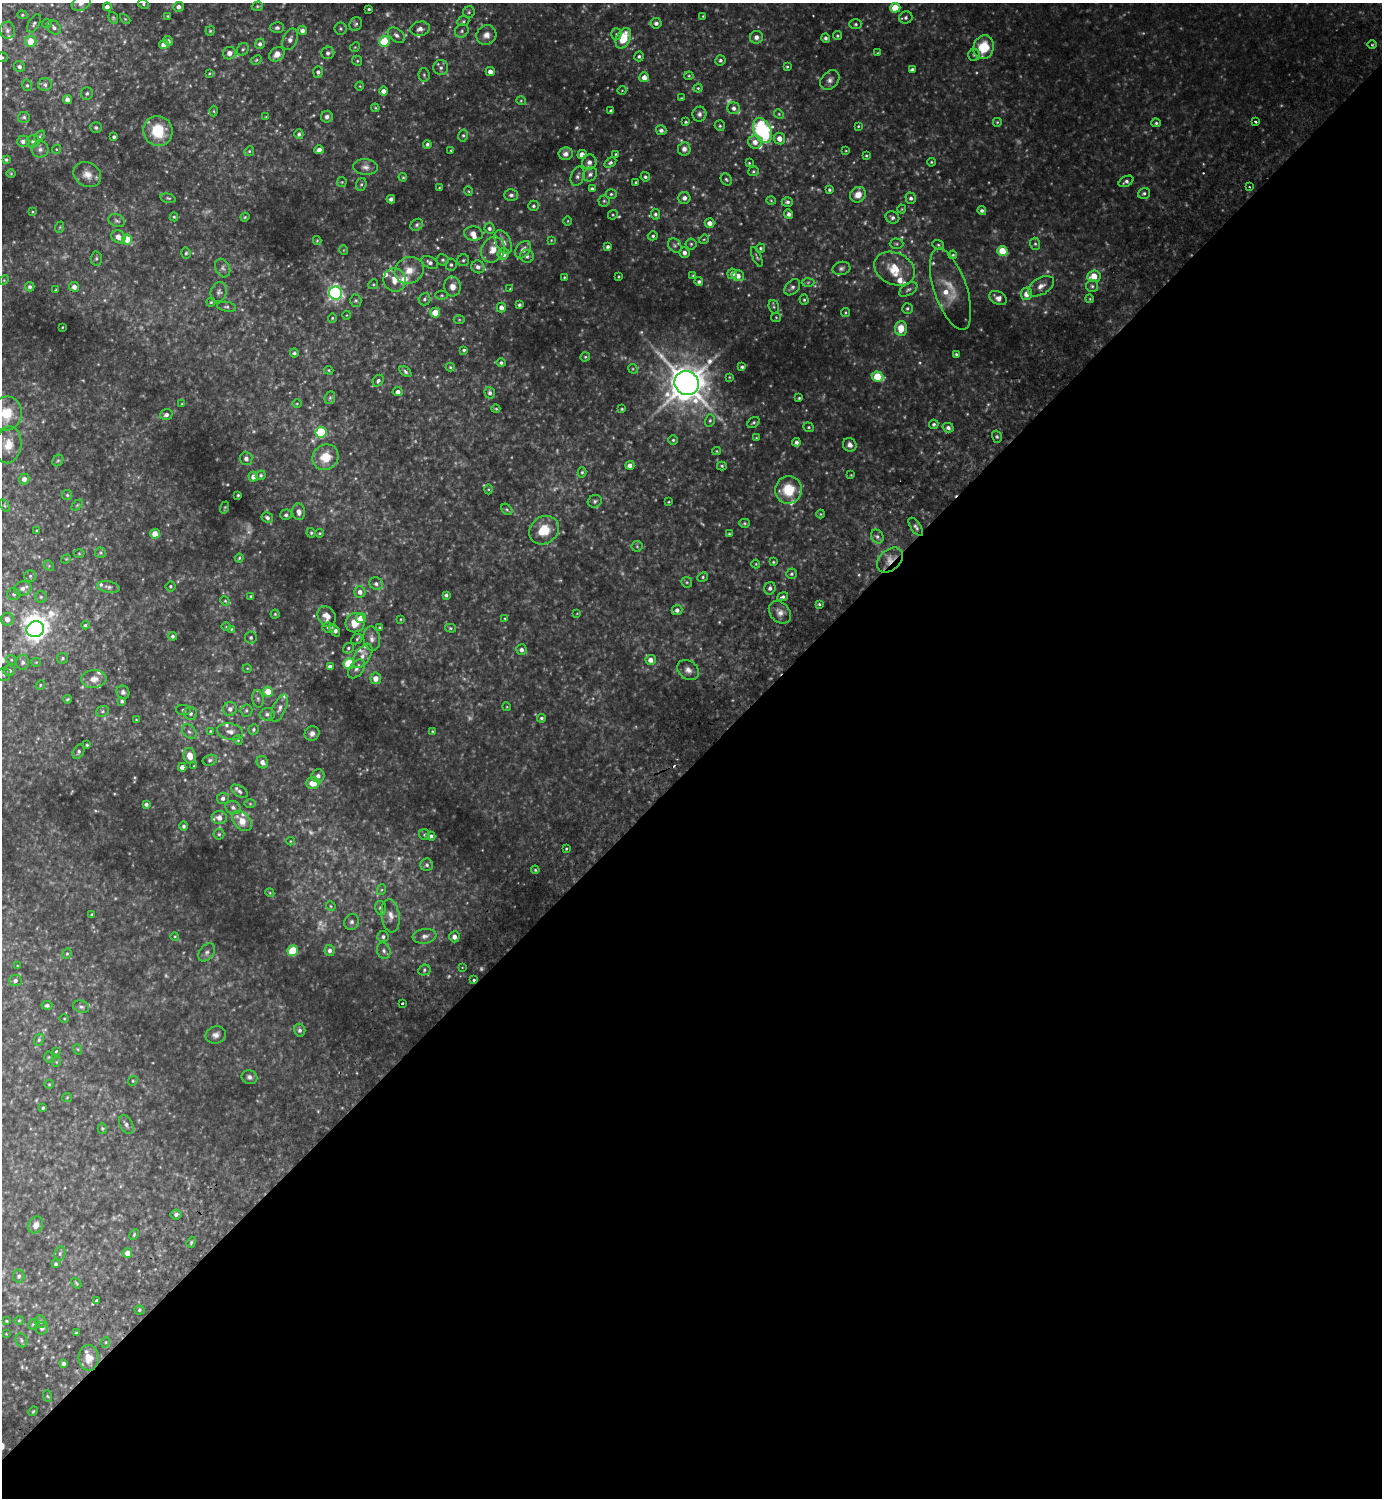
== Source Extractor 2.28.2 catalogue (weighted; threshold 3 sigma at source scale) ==
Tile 15 of 4 x 4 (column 3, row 4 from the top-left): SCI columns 2963-4342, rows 45-1540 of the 6066 x 6072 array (HDU 1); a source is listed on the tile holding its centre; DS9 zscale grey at full resolution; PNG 1384 x 1500 px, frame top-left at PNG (2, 3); each listed source drawn as its Kron ellipse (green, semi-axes under 4 px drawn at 4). Shown black and unused: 49% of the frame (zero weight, under 2 of 3 exposures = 3% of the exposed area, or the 3 px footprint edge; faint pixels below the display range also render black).
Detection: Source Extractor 2.28.2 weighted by HDU 2 'WHT'; one run over the whole footprint, this tile lists its part. Background 0.161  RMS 0.019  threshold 0.0867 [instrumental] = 3 sigma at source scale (4.5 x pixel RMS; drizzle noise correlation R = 1.50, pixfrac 1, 0.05/0.05 arcsec/px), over >= 5 px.
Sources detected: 580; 64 too faint to see at this stretch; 1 inside a brighter object's white glare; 2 cosmic-ray / hot-pixel residue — neither listed nor drawn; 24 inside a brighter listed object's ellipse — not listed separately; the other 489 listed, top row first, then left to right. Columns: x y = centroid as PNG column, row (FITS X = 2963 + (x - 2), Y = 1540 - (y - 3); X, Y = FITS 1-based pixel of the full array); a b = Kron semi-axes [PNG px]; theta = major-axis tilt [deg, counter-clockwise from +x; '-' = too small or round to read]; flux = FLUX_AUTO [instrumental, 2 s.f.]
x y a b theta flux
81 3 10 7 32 11
143 4 6 4 -28 3.2
257 6 6 4 18 2.5
107 7 4 4 - 10
179 7 5 5 - 7.2
895 8 5 5 - 51
369 9 3 3 - 2.5
469 12 6 6 - 3.8
22 15 5 4 - 2.4
168 16 3 3 - 1.8
703 16 3 3 - 1.3
906 17 6 6 - 4.6
113 18 6 4 -70 2.7
125 19 6 4 -44 2.1
463 21 6 5 - 3.1
34 23 10 5 61 4.9
47 23 5 4 - 2.3
656 23 5 5 - 6.7
356 24 7 6 - 4.2
856 24 6 5 - 3.7
54 27 8 6 -45 6.3
277 28 7 5 -1 5.4
341 28 6 6 - 3.6
420 29 10 7 11 11
7 30 8 7 - 7.2
302 30 5 4 - 6.9
210 31 4 4 - 2.3
462 31 7 6 - 5.1
616 34 5 5 - 3.2
396 35 10 6 -37 7.9
486 35 10 9 - 14
837 36 4 4 - 2.8
756 37 6 6 - 9.5
623 38 11 7 64 49
826 38 5 4 - 4.4
290 39 11 7 68 8.3
31 41 5 5 - 32
168 41 5 4 - 5.4
384 41 5 5 - 92
164 44 5 4 - 18
260 44 5 5 - 6.4
1372 45 4 3 - 1.9
355 47 5 4 - 2.3
984 47 12 10 73 58
243 49 7 5 56 3.7
229 53 6 6 - 12
328 53 6 6 - 5.7
877 53 4 4 - 1.7
277 54 8 6 39 13
974 55 6 6 - 3.6
639 56 5 4 - 3.6
2 57 5 5 - 3.1
256 60 6 4 25 2.8
720 60 5 5 - 4.3
357 61 5 4 - 2.8
19 67 6 5 - 5.4
787 67 4 3 - 2.2
441 68 7 7 - 7.5
912 70 4 4 - 6.2
490 71 4 4 - 10
318 72 6 4 85 5.5
209 73 4 3 - 1.8
424 75 6 5 - 3.8
689 76 4 4 - 2.2
644 77 5 5 - 14
830 80 11 8 45 9.2
45 84 7 6 - 5.6
27 85 6 4 -75 3.3
360 86 4 3 - 1.6
698 88 4 4 - 2.4
622 90 4 3 - 1.3
383 91 4 4 - 11
87 93 6 6 - 4.8
681 98 4 4 - 1.5
67 100 4 4 - 10
521 101 5 4 - 2.1
375 108 4 3 - 1.9
734 108 6 6 - 6.7
214 111 5 3 - 1.8
611 111 4 3 - 4.5
699 114 7 7 - 6.7
779 114 5 4 - 2.5
24 117 6 5 - 4.2
266 117 4 3 - 1.7
327 117 6 5 - 6
686 122 3 3 - 2.6
997 122 5 5 - 2.5
1255 122 3 3 - 5.9
1156 123 5 4 - 3.3
720 126 5 5 - 2.9
858 126 3 3 - 1.9
96 128 6 5 - 3.7
661 130 5 5 - 5.7
762 130 13 8 -64 260
158 131 15 14 - 63
299 134 5 4 - 4.6
39 136 6 4 47 2.9
463 136 6 5 - 3.6
114 137 3 3 - 4.2
779 138 6 5 - 13
23 141 6 6 - 8.3
33 141 6 6 - 6.3
755 142 7 6 - 14
427 144 4 4 - 4.4
40 149 8 8 - 7.9
56 149 4 4 - 2.7
684 149 6 6 - 9
319 150 4 4 - 9.6
451 150 3 2 - 1.4
249 151 5 4 - 2.7
846 151 3 2 - 1.5
566 154 7 6 - 9.7
616 154 3 3 - 1.9
582 155 4 4 - 18
866 156 4 3 - 2.2
6 160 4 4 - 3.2
589 162 7 7 - 9.4
931 162 4 3 - 2
610 163 6 4 32 4
749 163 3 3 - 2
365 167 12 8 -7 9.8
753 171 5 5 - 3
11 174 5 3 - 1.6
590 174 8 6 44 6.2
87 175 14 11 -31 19
577 176 10 6 73 6.9
403 177 4 3 - 1.9
645 177 5 4 - 3.7
726 179 6 5 - 3.3
1126 181 8 5 29 5.6
342 182 5 5 - 2.1
635 182 3 2 - 1.8
361 184 6 5 - 3.3
1249 187 2 2 - 1.9
439 188 4 3 - 1.4
592 189 4 3 - 4.6
829 190 3 3 - 3.2
468 191 5 3 - 1.8
1144 193 6 5 - 4.1
611 194 5 5 - 3.3
511 195 7 6 - 5.7
858 195 8 7 - 17
168 198 8 4 -13 3.1
684 198 6 6 - 7.7
911 198 6 5 - 5.3
391 199 4 4 - 6.1
604 201 5 5 - 3.3
771 201 5 3 - 1.6
787 202 5 4 - 4.4
533 206 5 5 - 4
902 209 4 4 - 1.8
982 211 4 4 - 4.8
33 212 3 3 - 1.6
655 214 5 4 - 4.3
789 214 5 4 - 6.4
613 215 5 4 - 2.4
174 217 4 4 - 2.4
245 217 4 4 - 2.2
892 217 7 6 - 5.5
117 221 8 6 -23 4.8
568 221 4 3 - 1.4
710 223 5 4 - 11
417 225 7 5 39 3.8
60 227 6 3 71 2.1
489 228 5 5 - 5.6
473 234 9 7 -4 11
653 236 5 4 - 3.5
118 237 7 6 - 17
704 239 5 4 - 2
127 240 5 5 - 67
317 240 4 4 - 2
551 240 4 3 - 1.4
503 242 12 7 -63 15
691 244 5 5 - 3.4
897 244 7 5 -1 3.4
1035 244 6 5 - 3.8
938 245 6 4 -21 3
675 246 8 6 -49 4.9
608 247 3 3 - 4.2
761 248 4 4 - 2.9
343 250 5 3 - 1.7
493 250 13 11 59 25
523 250 10 7 54 12
1002 251 5 5 - 44
186 253 5 5 - 3.3
684 253 5 5 - 7.2
503 254 6 5 - 20
953 255 4 4 - 2.3
527 256 7 6 - 5.7
757 257 11 4 -66 3.5
96 258 7 5 87 4.1
443 260 6 5 - 3.7
463 260 6 5 - 3.5
430 262 9 5 -28 6.9
451 265 6 5 - 4.7
478 267 7 6 - 9.1
223 268 10 7 -63 6.7
841 268 9 6 13 5.5
895 269 21 16 -26 43
409 270 15 13 28 26
732 274 5 5 - 9.3
693 275 4 3 - 1.9
738 276 6 5 - 13
1094 276 7 5 6 29
564 277 3 2 - 1.6
619 277 3 2 - 1.6
4 280 5 4 - 2
395 280 12 11 - 20
699 282 4 4 - 4.1
808 282 6 4 2 2.7
373 284 5 4 - 2.4
452 286 10 8 -78 16
1041 286 14 8 31 14
1092 286 6 6 - 5.4
30 287 5 4 - 4.3
74 287 5 5 - 11
792 287 9 6 47 6.5
510 289 3 3 - 1.3
908 289 10 5 32 5.7
950 289 42 16 -71 43
56 290 3 2 - 2.8
219 292 10 8 67 6.9
336 293 6 6 - 510
1027 294 6 5 - 17
441 295 6 4 1 2.6
998 298 9 6 -31 9.1
425 299 6 5 - 4
1090 299 4 3 - 2
804 300 5 4 - 3
356 301 6 5 - 3.5
211 302 4 4 - 2.3
519 305 3 3 - 3.6
226 307 9 5 -10 4
501 307 5 4 - 8.6
774 307 7 5 -73 3.4
907 308 5 5 - 3.6
845 312 4 3 - 2.1
435 313 5 5 - 42
347 315 4 3 - 1.4
776 317 5 4 - 2.2
332 318 4 4 - 2.3
459 320 5 3 - 1.9
62 327 3 2 - 1.4
901 328 7 6 - 29
464 350 4 3 - 2.8
294 353 4 4 - 3.7
956 354 3 3 - 2.4
585 357 4 4 - 2.5
501 363 5 4 - 3.7
450 367 4 4 - 2.4
742 367 4 4 - 3.7
633 369 5 4 - 2.3
329 370 4 3 - 2.1
405 371 7 4 -41 3.9
729 377 4 3 - 1.7
877 377 6 5 - 65
378 381 6 5 - 4.4
687 383 12 11 - 5000
398 392 5 4 - 8.4
490 393 6 5 - 5.2
330 398 6 5 - 3.4
799 398 3 3 - 2.2
297 403 5 3 - 1.7
182 404 4 4 - 1.9
496 409 4 3 - 2
622 409 4 3 - 2.4
6 414 17 15 75 54
166 415 6 5 - 6.5
710 420 6 5 - 3.4
753 422 7 4 37 3.6
934 424 5 4 - 3.9
809 427 5 4 - 2.7
948 428 5 5 - 6.1
321 432 5 5 - 150
997 437 6 5 - 3.6
756 438 3 2 - 1.1
673 440 5 5 - 3.2
796 442 4 4 - 6.1
8 445 18 13 80 29
850 445 7 6 - 8.4
716 451 4 4 - 1.7
325 457 13 12 - 40
246 458 6 6 - 6.4
58 460 6 5 - 3
630 465 4 4 - 8.9
722 466 5 4 - 2.9
582 472 5 4 - 3.4
261 475 5 4 - 3.2
851 475 4 3 - 1.4
253 477 5 5 - 10
24 479 5 5 - 9.6
488 489 5 3 - 1.8
788 490 14 13 - 56
67 495 5 5 - 3.1
238 495 3 3 - 2.2
595 501 7 6 - 4.4
668 502 3 2 - 1.4
77 505 6 4 45 2.4
5 506 7 4 -59 2.8
225 507 6 3 71 1.9
507 509 6 4 -48 3.1
299 512 8 6 -84 11
821 514 4 4 - 1.9
286 515 6 5 - 4.3
267 517 6 5 - 5.6
745 523 5 4 - 2.7
916 527 10 5 -55 6.4
37 530 3 2 - 1.6
544 530 16 13 36 47
311 533 4 4 - 2.8
320 533 4 3 - 2.2
155 534 5 5 - 22
729 534 4 4 - 1.8
877 536 7 6 - 5.9
637 546 5 5 - 3.1
79 553 5 3 - 1.7
100 553 5 5 - 3.4
239 558 4 4 - 2.5
66 559 5 4 - 1.8
890 560 15 10 43 21
773 562 4 3 - 2
756 564 4 4 - 1.8
49 566 6 4 -46 2.7
791 574 5 5 - 3.5
30 576 6 6 - 4.5
703 577 5 4 - 2.9
687 582 6 5 - 2.9
376 584 7 6 - 6.3
170 586 5 5 - 3
108 587 11 5 -10 6.6
23 588 9 7 12 9.3
770 588 6 5 - 6.1
360 592 5 5 - 10
14 594 7 6 - 4.4
446 595 4 3 - 3.9
251 596 3 3 - 1.7
41 597 6 6 - 3.8
782 597 6 4 21 4.2
225 601 5 4 - 2.5
819 604 4 4 - 2.6
677 610 5 5 - 6.8
780 612 12 9 -46 14
577 613 4 2 - 1.3
275 614 4 4 - 2.2
327 616 10 8 -61 16
361 618 5 5 - 31
505 618 3 3 - 1.5
7 619 6 6 - 13
401 619 4 3 - 1.7
355 623 10 9 - 30
85 625 4 4 - 2.9
226 627 5 3 - 1.5
328 627 6 5 - 4.5
379 627 4 3 - 1.8
450 628 5 4 - 2.7
35 629 9 8 - 1200
232 629 4 4 - 1.9
335 630 7 4 -54 6.6
172 636 4 4 - 3.9
251 637 6 5 - 3.8
357 639 6 4 46 3
372 639 12 8 -81 10
348 648 6 5 - 3.6
521 650 5 5 - 6.4
363 656 14 7 57 12
62 658 6 5 - 3.2
11 660 5 4 - 2.4
651 660 5 5 - 12
23 662 7 6 - 6.6
36 662 5 4 - 1.9
349 664 5 5 - 130
330 667 4 4 - 9.4
247 668 4 3 - 1.5
356 669 11 7 52 8.1
688 670 12 9 -37 12
9 671 6 5 - 6.7
4 674 6 6 - 4.6
376 678 6 5 - 16
94 679 12 9 5 15
40 685 5 4 - 2.5
123 692 7 6 - 5.7
268 692 5 5 - 35
68 699 4 3 - 2.2
258 699 9 5 -81 5.3
122 701 4 3 - 4
507 707 4 3 - 1.5
279 708 15 6 66 9.7
230 709 7 6 - 8.3
183 710 7 5 -11 4.3
246 710 6 6 - 3.6
102 711 6 5 - 3.2
190 713 6 6 - 6.2
267 714 7 6 - 5.6
541 718 4 4 - 3.1
136 720 4 4 - 1.7
253 729 5 5 - 3.6
210 731 4 3 - 1.8
432 731 4 3 - 1.8
189 732 8 6 -45 5.7
230 732 13 8 -11 12
312 733 7 7 - 8.7
238 740 5 4 - 2.2
87 745 3 3 - 2.7
78 752 8 5 61 4.4
190 756 8 6 -76 22
210 760 7 5 15 4.1
262 762 6 5 - 9.6
194 766 4 3 - 1.7
182 767 4 4 - 10
318 776 6 6 - 8.3
313 783 7 5 0 24
239 791 9 5 -32 5.7
223 798 6 5 - 6.2
146 804 4 3 - 5.1
250 804 6 4 -1 2.6
233 808 8 6 -20 6.3
219 818 7 6 - 13
242 821 12 8 -47 26
184 826 5 4 - 4
219 834 5 5 - 3.4
425 835 6 5 - 3.6
431 836 4 4 - 4.9
290 841 4 3 - 1.4
566 849 3 3 - 1.9
427 865 6 6 - 4.7
535 870 4 3 - 2.5
381 890 5 3 - 2.1
270 893 4 3 - 1.7
331 906 5 4 - 2.6
381 908 7 5 -78 5.6
92 915 3 3 - 3.1
390 916 17 9 -83 15
352 922 8 7 - 6.3
175 936 4 3 - 1.6
425 936 12 7 8 10
383 937 5 5 - 4.9
454 937 5 5 - 9.9
293 951 5 5 - 91
329 951 5 5 - 7.3
384 951 8 6 -67 6.2
207 952 10 7 51 7
67 954 5 4 - 2.9
17 966 3 2 - 1.3
462 967 3 3 - 1.8
424 970 6 5 - 4.2
474 980 3 3 - 11
15 981 6 5 - 5.9
402 1003 3 3 - 4
47 1005 5 4 - 4
81 1007 8 6 -17 5.2
64 1019 4 3 - 1.7
300 1030 6 5 - 5.1
216 1035 10 8 18 9.2
39 1040 6 4 69 3.1
77 1049 5 3 - 1.6
56 1051 4 3 - 1.6
49 1057 5 3 - 1.8
56 1062 5 3 - 1.6
249 1077 8 7 - 6.3
133 1081 5 4 - 2.7
49 1084 4 4 - 1.9
67 1097 5 4 - 1.9
43 1108 3 3 - 2.7
126 1124 10 6 -61 7.7
102 1128 5 4 - 2.9
176 1214 5 5 - 5.2
36 1225 9 7 61 14
134 1235 6 3 64 2.4
191 1242 6 4 69 3.1
60 1253 7 5 76 4.4
127 1253 5 5 - 15
56 1264 4 4 - 3.2
19 1276 6 6 - 5.3
76 1283 6 2 -51 2.1
96 1301 3 3 - 2.9
139 1310 5 4 - 3
19 1320 4 4 - 2
6 1321 3 2 - 1.8
40 1322 6 5 - 3.7
33 1324 6 5 - 3.1
42 1328 6 6 - 5.8
76 1333 3 2 - 2.2
6 1334 3 3 - 1.2
21 1340 7 5 -65 4.2
106 1342 5 3 - 2.3
89 1358 13 10 -89 26
64 1364 4 4 - 5.5
47 1396 6 3 -70 2.6
33 1411 5 4 - 2.3
Overlapping masked pixels (flux is a lower limit): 2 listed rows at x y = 890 560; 474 980
Isophote crosses this tile's border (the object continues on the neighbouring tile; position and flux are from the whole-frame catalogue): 4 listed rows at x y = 81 3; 2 57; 6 414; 4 674